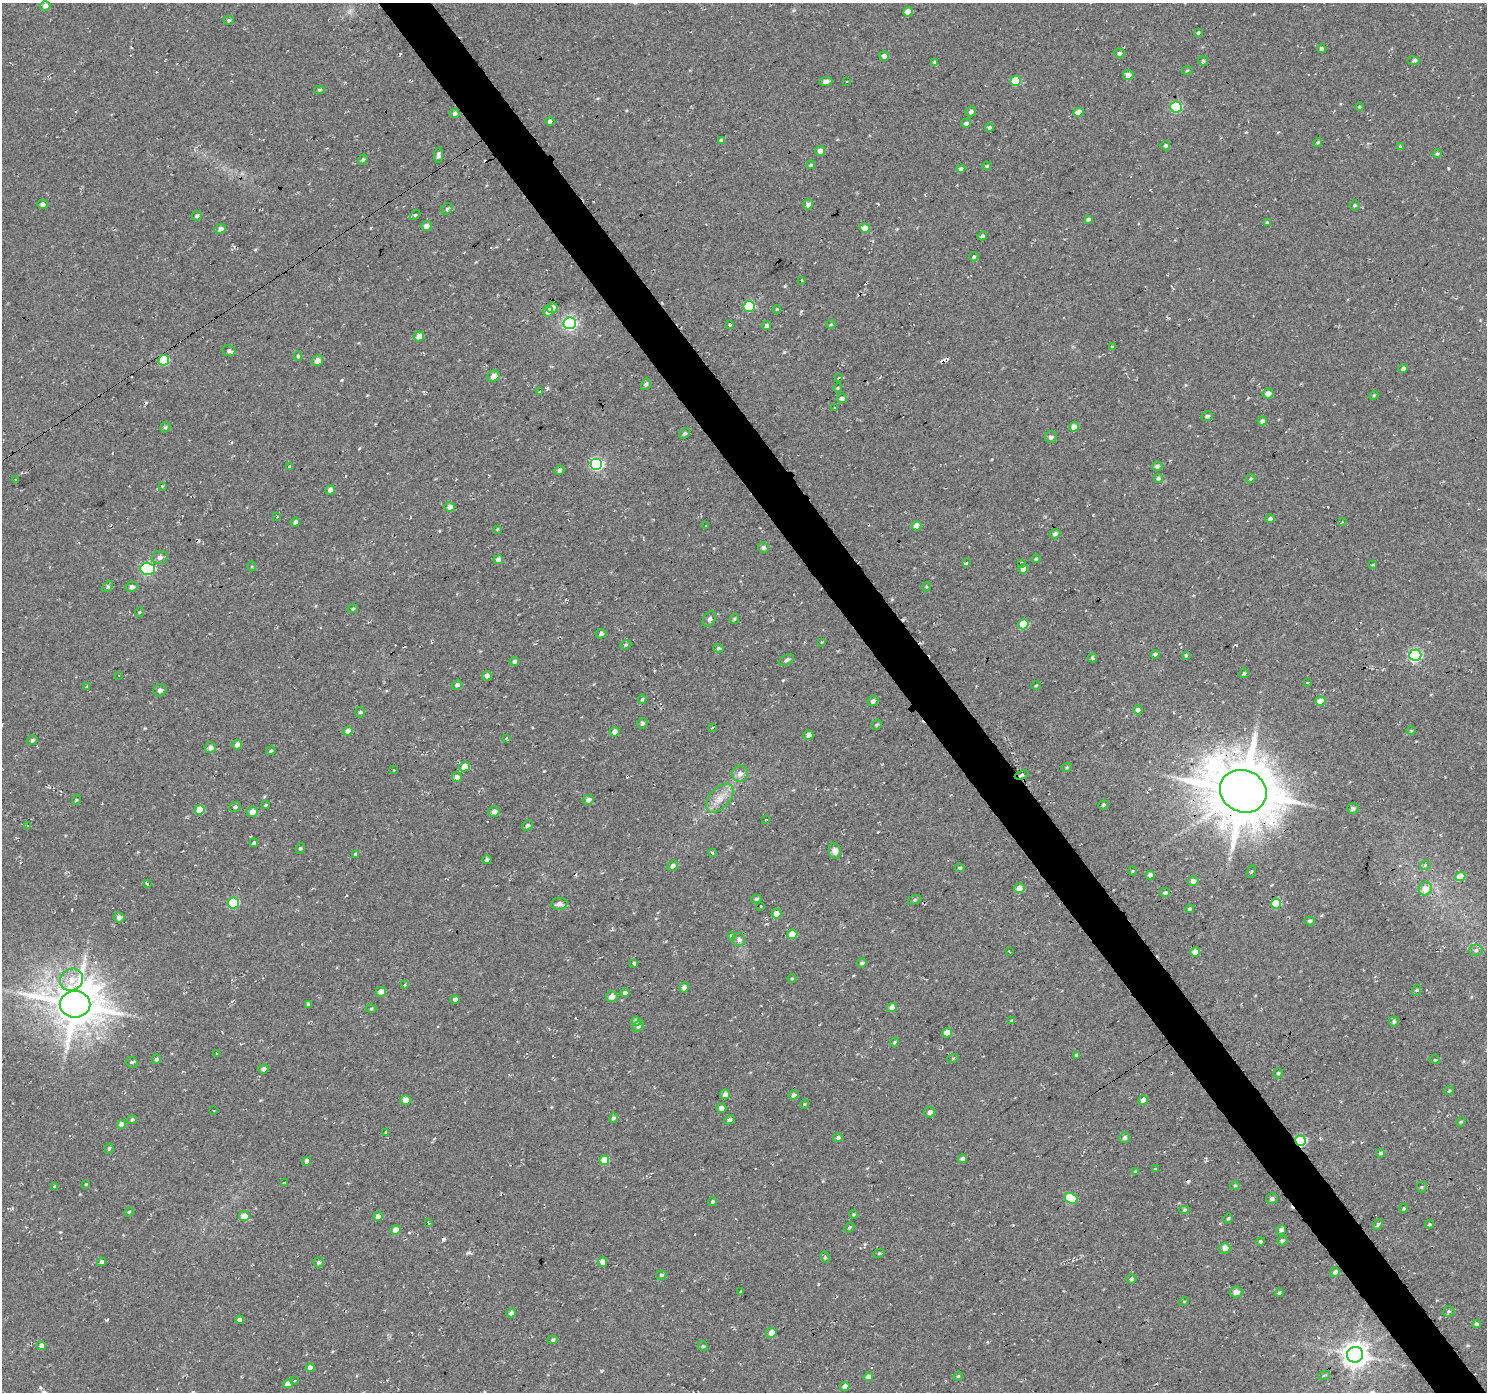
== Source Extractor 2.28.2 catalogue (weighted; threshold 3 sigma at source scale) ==
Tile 6 of 4 x 4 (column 2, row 2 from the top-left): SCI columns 1487-2971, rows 2969-4358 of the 5946 x 5873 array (HDU 1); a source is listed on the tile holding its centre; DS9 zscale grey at full resolution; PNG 1489 x 1394 px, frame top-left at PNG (2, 3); each listed source drawn as its Kron ellipse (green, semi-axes under 4 px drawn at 4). Shown black and unused: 4% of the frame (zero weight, under 2 of 3 exposures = <1% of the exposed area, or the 3 px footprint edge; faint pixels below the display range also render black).
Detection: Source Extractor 2.28.2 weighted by HDU 2 'WHT'; one run over the whole footprint, this tile lists its part. Background 0.0599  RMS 0.0093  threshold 0.0417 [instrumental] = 3 sigma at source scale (4.5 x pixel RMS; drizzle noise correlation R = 1.50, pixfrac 1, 0.0396/0.0396 arcsec/px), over >= 5 px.
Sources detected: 331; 1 too faint to see at this stretch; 18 cosmic-ray / hot-pixel residue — neither listed nor drawn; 2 inside a brighter listed object's ellipse — not listed separately; the other 310 listed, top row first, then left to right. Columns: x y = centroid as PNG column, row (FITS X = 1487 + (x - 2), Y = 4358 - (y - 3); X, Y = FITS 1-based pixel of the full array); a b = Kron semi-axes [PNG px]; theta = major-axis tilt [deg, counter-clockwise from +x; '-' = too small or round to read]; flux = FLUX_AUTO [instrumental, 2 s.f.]
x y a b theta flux
45 6 5 4 - 4.3
908 12 5 4 - 9.8
229 20 5 4 - 1.4
1198 32 4 3 - 3.2
1321 49 4 4 - 2.2
1119 53 5 5 - 2.5
884 56 5 4 - 3.1
1203 61 5 4 - 1.3
1413 61 6 3 -8 1.8
935 62 3 3 - 4.7
1187 70 5 3 - 0.94
1128 75 5 5 - 6.4
847 81 2 2 - 0.79
1016 81 5 5 - 28
826 82 6 4 7 5.9
319 90 5 4 - 1.2
1176 107 6 5 - 73
1359 107 4 4 - 0.94
971 112 5 5 - 2.6
1078 112 5 4 - 9.3
454 113 5 5 - 3.6
550 121 4 4 - 3
966 123 5 4 - 3
989 127 4 4 - 2.6
721 140 4 3 - 1.9
1318 142 5 4 - 1.4
1165 146 5 5 - 2.4
1400 146 4 3 - 0.91
820 151 5 5 - 6
1437 153 5 4 - 1.4
438 155 7 4 81 2.8
363 159 5 4 - 1.6
811 165 4 4 - 2.5
987 166 4 3 - 1.3
961 169 4 4 - 4.4
43 204 5 4 - 3.1
808 204 5 4 - 4.7
1355 205 5 5 - 1.5
447 209 6 5 - 1.7
415 215 6 4 44 1.2
197 216 5 4 - 2
1088 219 4 4 - 2.7
1267 222 4 3 - 1.5
426 226 5 5 - 4
865 228 5 4 - 11
220 229 6 5 - 3.4
982 236 5 4 - 2.2
974 257 4 4 - 1.6
802 280 3 3 - 2
749 306 6 5 - 53
552 308 5 5 - 6.4
777 309 4 3 - 0.72
548 311 5 5 - 7.2
570 323 6 6 - 180
831 324 4 4 - 1.1
730 325 3 3 - 2
767 325 4 4 - 3.1
419 336 5 5 - 7.1
1112 347 3 3 - 3.3
229 351 6 5 - 2.4
298 356 4 4 - 1.4
164 360 5 5 - 32
317 361 5 5 - 6.4
1403 369 5 4 - 2.9
493 376 6 5 - 6.1
838 378 4 3 - 0.87
646 384 6 4 59 2.6
838 388 5 4 - 1.1
540 391 3 3 - 6.4
1268 393 5 5 - 6.2
1374 395 5 3 - 0.91
842 398 5 4 - 4.1
835 407 3 2 - 0.79
1207 416 5 5 - 2.7
1262 421 5 4 - 3.8
165 427 5 4 - 1.3
1074 427 5 4 - 9.5
684 434 6 4 42 2.1
1051 437 6 5 - 2.6
597 464 6 6 - 120
289 466 3 3 - 7
1157 466 5 5 - 2.9
559 470 5 4 - 2
1158 478 4 4 - 2.2
1251 479 5 4 - 1.2
16 480 4 3 - 1.1
162 486 4 4 - 0.78
330 490 5 4 - 2.6
450 507 5 4 - 6.2
277 517 3 3 - 0.87
1270 519 4 4 - 2.5
295 522 5 4 - 3.3
1342 522 3 3 - 0.83
706 526 3 2 - 0.7
916 526 5 4 - 10
497 529 4 4 - 0.76
1055 534 5 4 - 3.1
763 548 5 5 - 2.7
160 557 8 6 14 3.9
1036 559 4 4 - 1.3
498 560 5 4 - 4.9
966 563 3 3 - 3.1
1022 563 4 3 - 7
1373 565 4 2 - 0.97
252 566 5 3 - 1.1
147 569 7 6 - 130
1023 569 4 4 - 5.7
108 586 6 4 48 1.7
131 587 6 5 - 3.6
926 587 4 3 - 0.89
353 609 5 4 - 1.2
139 612 5 3 - 0.84
709 619 8 5 55 3
734 619 5 4 - 1.4
1023 624 5 5 - 26
601 634 5 4 - 2.6
822 642 3 2 - 0.7
626 645 6 4 22 1.3
718 648 5 4 - 1.7
1155 654 4 4 - 2.6
1186 655 3 3 - 1.8
1415 655 6 6 - 130
1092 658 5 3 - 1.5
786 660 8 5 27 2.5
514 661 5 4 - 2.7
1244 673 5 4 - 1.5
119 675 3 3 - 0.94
487 676 5 4 - 4.2
1308 682 3 2 - 1.1
457 685 5 4 - 2.9
1036 685 5 3 - 0.84
87 687 3 3 - 2.2
160 690 6 6 - 3
642 699 5 4 - 1.4
873 701 5 5 - 2.8
1320 701 5 4 - 11
1138 710 4 4 - 3.3
360 712 5 4 - 1.4
642 723 5 5 - 2
877 725 6 4 41 1.4
713 728 3 3 - 2.5
348 731 5 4 - 8.8
1411 731 4 3 - 0.8
614 732 5 4 - 5.3
808 735 5 4 - 4.4
507 738 3 2 - 2
32 740 5 4 - 1.8
237 745 5 5 - 4.5
210 748 6 5 - 4.2
271 751 5 3 - 1.2
464 767 5 5 - 11
1067 767 5 3 - 0.99
394 770 3 3 - 3
740 774 8 7 - 4.7
1022 775 7 3 21 1.8
457 777 5 5 - 3.7
1243 791 24 21 -24 5500
720 798 17 10 47 10
76 800 5 3 - 0.87
588 800 5 5 - 3.8
266 805 3 2 - 0.95
1104 805 5 4 - 1.4
235 807 6 5 - 2.3
1353 809 5 5 - 3
199 810 5 5 - 14
494 811 6 5 - 4.2
252 812 6 5 - 6.1
766 819 3 2 - 0.88
527 825 6 5 - 1.8
28 826 3 2 - 0.94
254 843 4 4 - 1.9
300 848 5 4 - 1.4
835 851 8 6 -81 6.3
712 853 3 3 - 3.9
356 854 4 3 - 1.6
487 860 4 4 - 2.3
1425 865 5 5 - 2
673 866 6 5 - 2.8
960 868 5 4 - 1.3
1132 871 5 3 - 0.87
1251 872 7 3 71 1.1
1150 875 4 4 - 3.6
1460 876 5 4 - 15
1193 881 5 5 - 6.1
147 884 3 3 - 3.7
1019 888 5 5 - 6.1
1425 889 7 6 - 9.6
1165 892 5 4 - 2.2
756 899 5 4 - 1.5
915 900 7 4 20 1.5
233 903 5 5 - 47
1276 903 5 5 - 29
559 904 8 6 8 4
761 906 3 2 - 2.6
1190 909 4 4 - 1.6
776 914 5 5 - 7.5
119 917 5 5 - 3.5
1310 921 5 4 - 1.5
792 934 5 5 - 15
731 936 3 3 - 4
739 939 7 6 - 2.6
1476 950 6 5 - 2.5
1010 952 3 2 - 0.76
1195 952 5 4 - 10
634 963 4 3 - 5
862 963 5 4 - 2.1
792 978 5 3 - 0.86
71 980 12 10 38 10
404 985 3 3 - 3.8
684 987 5 4 - 3.4
1417 990 5 3 - 1.1
381 992 5 5 - 6
625 993 4 4 - 3.1
611 997 6 5 - 6.4
455 999 5 4 - 3
75 1004 15 13 0 3500
308 1005 3 3 - 1.7
892 1008 5 4 - 7.3
371 1009 5 3 - 1
636 1021 5 4 - 5
1012 1021 4 3 - 1.8
1394 1021 5 5 - 2
638 1026 6 4 47 1.7
947 1033 5 4 - 9.2
895 1042 5 3 - 1.3
217 1053 3 3 - 1
1076 1055 4 3 - 2.3
953 1058 6 3 19 0.85
156 1059 5 4 - 2
1435 1060 5 3 - 0.91
132 1062 6 5 - 1.4
263 1069 5 4 - 2.6
1278 1073 5 4 - 1.3
1449 1091 5 3 - 1.1
725 1094 5 5 - 4.2
794 1095 5 4 - 3.4
406 1100 5 5 - 8.8
1143 1100 5 4 - 4.2
804 1104 5 3 - 0.78
721 1108 5 4 - 3.8
214 1111 2 2 - 0.97
930 1112 6 5 - 3.9
613 1118 5 4 - 2.1
132 1120 4 4 - 1.7
729 1120 5 4 - 2.3
1461 1122 5 4 - 1.2
121 1124 4 4 - 6.3
386 1132 3 3 - 1.1
838 1138 5 4 - 2.6
1124 1138 5 5 - 2.8
1301 1141 5 5 - 70
109 1148 5 4 - 1.8
1381 1153 4 4 - 1.9
962 1159 4 4 - 3.2
604 1160 5 4 - 17
307 1161 4 4 - 4.3
1155 1169 3 2 - 1.4
1135 1172 4 3 - 1.4
285 1182 3 3 - 1.3
86 1184 4 3 - 0.82
1235 1185 5 3 - 0.88
55 1186 3 3 - 4.1
1422 1187 5 5 - 1.2
1071 1198 7 5 -25 31
1272 1199 6 5 - 2.2
713 1202 5 4 - 1.8
1404 1208 5 3 - 0.85
1184 1210 5 4 - 1.3
129 1212 5 4 - 1.1
853 1214 4 3 - 0.93
244 1216 5 5 - 9.5
378 1216 5 4 - 4.6
1228 1218 5 3 - 1.2
428 1223 4 2 - 1
1378 1224 6 4 53 1.6
1430 1224 5 4 - 1.4
849 1227 6 4 48 1.4
395 1230 5 4 - 7.8
1281 1230 5 4 - 3.4
1260 1241 4 4 - 1.4
1282 1241 5 4 - 1.7
1225 1248 5 5 - 8.2
879 1253 6 3 19 0.92
825 1257 6 3 -74 1.2
101 1262 4 4 - 3.1
319 1262 5 5 - 1.8
602 1262 5 4 - 7
1335 1272 5 4 - 2.8
661 1275 5 4 - 1.4
1131 1279 5 4 - 2.1
741 1292 3 3 - 2.7
1236 1292 6 5 - 6.8
1279 1293 4 3 - 1.7
1184 1301 5 3 - 0.81
1449 1311 6 5 - 1.7
511 1313 5 4 - 3.8
240 1320 4 4 - 3.1
1477 1324 4 4 - 2.4
771 1333 5 5 - 7.9
552 1340 5 4 - 1.6
41 1345 5 4 - 5
703 1346 5 4 - 1.2
1355 1355 8 8 - 970
310 1368 4 4 - 5.5
1324 1375 6 3 19 1
958 1376 5 4 - 1.1
868 1377 4 4 - 5.2
295 1381 3 2 - 1.2
288 1384 5 4 - 6.3
845 1387 4 4 - 6.9
Overlapping masked pixels (flux is a lower limit): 3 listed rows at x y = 1022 775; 1243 791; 1301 1141